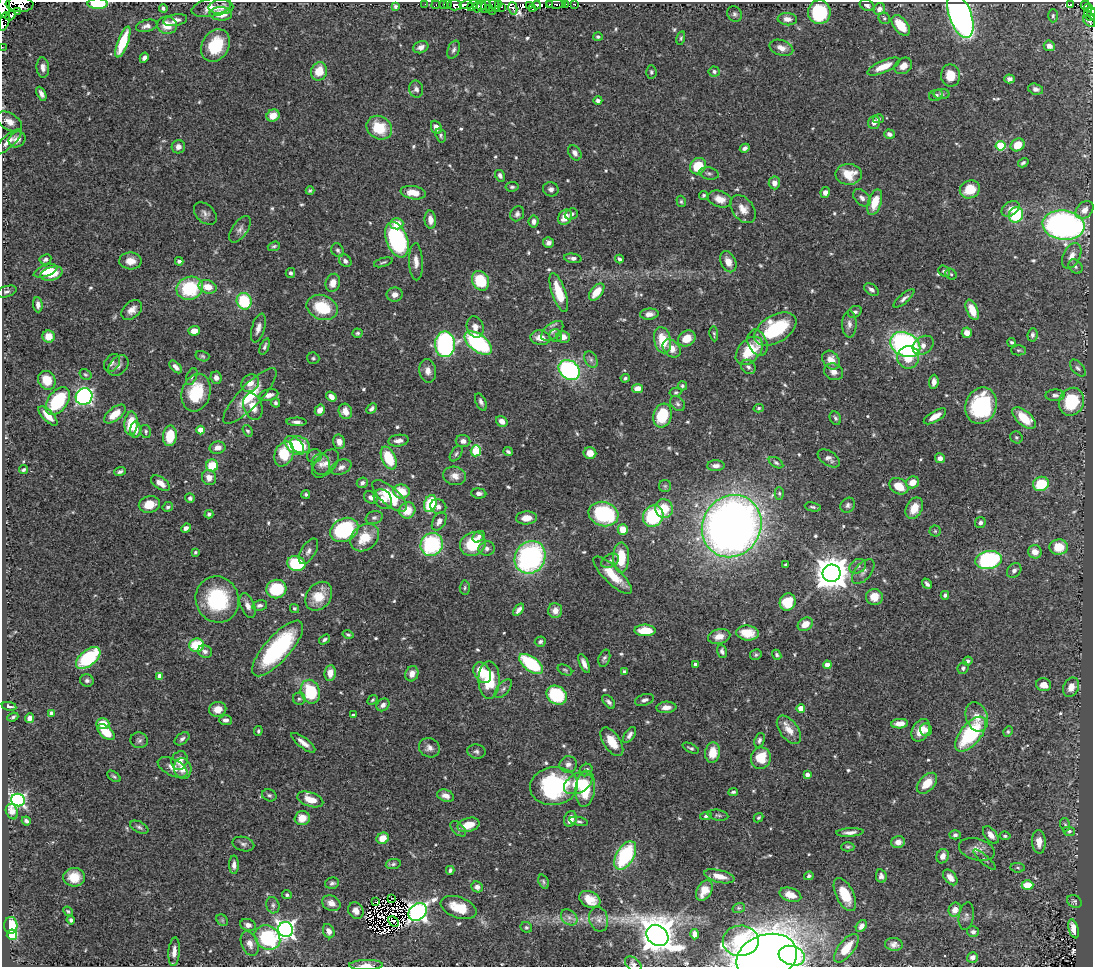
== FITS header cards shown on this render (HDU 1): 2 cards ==
NAXIS1  =                 1091
NAXIS2  =                  965

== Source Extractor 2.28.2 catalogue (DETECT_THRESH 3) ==
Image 1091 x 965 px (HDU 1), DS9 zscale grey, 1 PNG px = 1 image px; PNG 1095 x 969 px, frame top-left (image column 1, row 965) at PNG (2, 2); each listed source drawn as its Kron ellipse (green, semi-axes under 4 px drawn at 4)
Background 0.622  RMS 0.025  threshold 0.0757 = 3 sigma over >= 5 px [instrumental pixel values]
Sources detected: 648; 11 with non-positive FLUX_AUTO (blend fragments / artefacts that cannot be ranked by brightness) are neither listed nor drawn; of the other 637, the 500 brightest by FLUX_AUTO listed and drawn (137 fainter detections omitted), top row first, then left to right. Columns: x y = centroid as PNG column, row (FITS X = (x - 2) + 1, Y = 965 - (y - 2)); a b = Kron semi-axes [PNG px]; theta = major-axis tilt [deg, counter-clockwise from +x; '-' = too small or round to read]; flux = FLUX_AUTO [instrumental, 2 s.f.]
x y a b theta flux
19 4 14 8 -3 190
97 4 10 5 0 66
425 4 2 2 - 5.7
447 4 3 3 - 4.2
498 4 2 2 - 14
549 4 3 3 - 69
556 4 10 3 -2 52
574 4 4 3 - 19
436 5 4 3 - 12
444 5 3 2 - 11
455 5 7 5 -4 140
466 5 6 4 11 190
473 5 6 3 58 57
495 5 7 2 -62 21
530 5 3 2 - 22
537 5 4 3 - 350
565 5 4 3 - 43
867 5 8 5 -25 5.4
1070 5 3 3 - 44
1085 5 4 3 - 200
4 6 12 6 85 460
395 6 4 4 - 3.3
481 6 4 3 - 72
486 6 7 3 69 59
211 7 20 9 12 20
221 7 12 7 1 9.8
478 7 6 3 78 41
502 7 3 2 - 14
163 8 4 3 - 3.8
489 8 4 2 - 21
513 8 6 3 -75 26
1088 8 4 4 - 130
532 9 3 2 - 11
879 9 6 5 - 9.9
17 11 2 2 - 6300
493 11 4 2 - 8.4
819 12 12 11 - 130
1091 12 4 2 - 61
221 14 11 6 -4 34
735 14 8 7 - 4.7
960 15 23 11 -69 810
10 16 5 3 - 190
1053 16 7 4 88 3.4
1089 16 6 3 -47 73
884 18 6 5 - 3.2
787 19 9 6 -4 10
175 20 12 5 11 11
4 21 10 5 71 15
1089 21 7 4 -42 130
167 25 10 8 -8 26
901 25 12 7 -51 43
147 26 11 6 14 8.3
598 37 5 4 - 3.3
681 38 7 4 76 2.6
123 42 16 5 69 75
215 45 17 13 59 67
1049 46 6 5 - 9.2
2 47 2 2 - 3.6
421 47 8 6 22 10
781 48 12 7 -18 14
454 50 9 6 67 5.6
144 58 5 4 - 5.8
884 66 17 6 23 24
903 66 9 7 37 13
43 68 10 6 -85 9.2
319 71 9 8 - 33
714 71 5 5 - 4.3
651 72 6 5 - 3.4
950 76 11 9 -89 27
1010 79 5 4 - 4.8
416 89 8 7 - 6.8
1036 89 8 5 -15 6.4
41 94 7 4 -63 6.6
941 94 8 5 -1 4
936 95 7 5 22 4.8
598 100 4 4 - 5.6
273 116 7 5 34 23
878 119 5 4 - 4
9 121 14 8 -30 13
874 122 7 5 74 9.5
436 127 7 5 -65 12
379 128 13 11 -33 57
889 134 5 4 - 7.4
441 135 7 5 -74 3.7
17 139 9 7 32 12
8 142 18 6 42 13
1018 145 7 6 - 31
1001 146 5 5 - 89
178 147 7 6 - 9.2
745 148 5 4 - 5.7
575 153 8 6 -55 8.1
1023 163 5 3 - 3
698 166 9 7 48 59
709 173 10 6 -12 5.1
849 174 13 10 -2 33
500 176 6 4 -58 5.9
774 183 6 5 - 11
512 187 6 4 7 3.5
551 189 8 7 - 6.4
970 189 10 8 24 35
310 191 4 3 - 2.6
825 192 5 4 - 7.4
413 193 12 6 -9 20
703 195 4 4 - 2.9
862 198 10 7 -47 7.8
720 199 12 8 -18 18
681 201 6 4 -75 2.6
875 202 13 6 72 34
743 209 16 10 -53 18
1010 209 10 6 36 13
1084 210 10 7 46 15
205 213 13 9 -44 8.3
517 214 8 6 58 5.7
571 214 7 5 22 5.9
1016 215 8 7 - 96
565 217 8 6 56 22
430 220 9 5 -85 13
534 221 6 5 - 7.8
397 224 6 5 - 23
1063 225 21 14 -7 610
240 229 15 7 55 9.7
397 240 18 10 -69 240
548 243 5 5 - 7.7
274 246 6 4 19 3.3
338 250 7 6 - 3.8
1072 256 14 8 63 15
573 258 9 4 -9 6.9
45 259 6 5 - 5
619 259 4 3 - 4.4
130 261 11 8 -2 18
179 261 4 4 - 5.4
345 261 7 5 -44 6
383 262 10 3 17 3.3
416 262 18 7 -88 14
728 262 11 7 -65 16
1075 266 8 6 -48 5.1
45 271 12 5 20 24
944 271 6 5 - 4.2
290 273 5 4 - 4.6
52 274 11 6 17 36
951 274 6 5 - 2.7
480 281 10 8 -61 71
333 283 9 7 74 15
208 287 9 6 -15 23
190 288 13 11 19 110
871 289 8 5 -36 5.9
6 292 10 5 18 4.7
597 292 10 5 51 30
559 293 20 7 -71 46
395 295 8 7 - 11
904 298 13 4 40 6.8
244 301 8 7 - 89
38 305 7 5 -85 7.2
322 307 16 12 -23 68
132 310 12 8 41 12
972 310 11 5 -66 27
855 312 7 5 33 5.1
649 314 9 5 5 10
849 324 13 7 -90 9.5
475 327 11 8 -72 10
258 328 15 6 73 11
775 329 23 13 31 120
194 331 6 5 - 14
552 331 13 7 40 9.6
357 333 5 4 - 3.1
967 333 5 5 - 13
714 334 7 3 -84 2.6
1032 335 7 5 83 5.5
556 336 6 6 - 4.2
49 337 6 6 - 24
563 337 7 6 - 14
540 338 10 7 -9 16
687 338 9 7 32 25
663 340 13 8 -78 43
1012 342 4 3 - 2.9
478 343 16 8 -38 220
758 343 13 9 -67 13
445 344 13 10 89 350
905 345 16 11 -27 340
923 345 11 8 37 11
265 346 8 4 67 4.9
672 348 10 7 -46 17
1018 350 7 5 0 2.9
749 351 16 10 48 63
202 356 7 5 -16 3.1
908 357 11 11 - 37
313 358 6 5 - 3.1
591 360 9 6 -64 5
831 360 10 7 -54 18
112 363 9 7 57 5.8
118 366 12 8 46 8.3
176 367 7 4 -46 8.3
748 367 8 6 -40 6
1078 368 10 5 -48 4.8
569 370 11 9 -37 270
428 371 12 8 -81 13
834 372 10 8 -28 11
85 375 6 5 - 2.6
192 377 9 5 66 4.2
216 378 6 5 - 9.1
625 378 4 3 - 3.3
47 380 10 8 -55 31
934 382 7 4 85 8.6
250 383 9 8 - 14
682 386 4 4 - 3.3
637 388 5 4 - 17
676 392 6 4 13 2.7
196 393 19 14 74 75
269 395 9 5 12 11
1055 395 9 6 1 5.7
250 396 37 11 46 55
84 397 8 8 - 450
331 397 5 4 - 12
58 401 16 9 55 120
481 402 9 5 -65 5.2
1071 402 14 12 66 76
275 403 5 4 - 3.5
678 404 8 6 -47 5.5
981 406 18 15 70 160
253 407 14 9 -72 21
759 408 5 4 - 2.8
371 409 6 4 45 4.7
320 410 6 4 60 15
345 411 8 6 -66 17
115 414 13 6 38 27
48 416 12 5 -46 22
662 416 12 9 73 79
935 416 12 5 31 17
835 418 7 5 -61 3.8
1024 418 14 7 -41 50
502 421 6 5 - 13
296 422 10 4 -1 6.4
131 423 12 6 86 48
135 430 8 5 -90 12
201 430 4 4 - 33
146 431 6 5 - 3.6
248 431 6 4 -54 3.5
170 436 10 7 84 48
1016 437 6 5 - 3.2
398 441 10 6 8 9.2
463 441 7 6 - 8.7
339 442 7 6 - 15
294 445 11 7 -45 60
300 445 10 8 -28 46
217 448 8 6 11 13
476 451 5 5 - 90
508 452 4 3 - 3.6
590 453 6 6 - 16
284 454 13 9 67 61
456 454 8 5 55 3.8
314 456 7 6 - 4
389 458 12 7 -66 65
829 458 12 7 -33 8.1
940 458 5 5 - 8.9
325 463 17 9 48 14
776 463 8 4 -32 3.7
321 464 10 9 - 11
212 466 6 6 - 45
716 466 8 5 1 8
341 467 10 7 24 8.3
24 470 4 3 - 3.5
120 472 6 4 20 4.3
455 476 11 9 -11 14
209 478 7 7 - 14
912 482 7 6 - 22
160 483 11 6 -34 15
362 483 5 5 - 6.5
1041 484 8 7 - 73
665 486 6 6 - 3.2
899 486 10 7 -30 32
401 491 8 7 - 37
479 493 7 5 -5 5.2
779 493 6 4 90 2.6
306 494 4 4 - 2.9
389 496 21 9 -41 75
371 497 7 5 -35 6.5
190 498 5 5 - 3.8
383 499 11 8 -52 19
430 504 9 6 70 76
149 505 10 8 12 30
848 505 8 6 45 5.6
168 507 5 4 - 3.7
438 507 8 7 - 7.7
813 507 8 4 -12 3.4
914 508 11 8 64 24
664 509 9 8 - 42
407 510 8 8 - 33
209 514 4 4 - 3.8
603 514 15 12 -15 180
653 516 11 9 53 140
374 518 8 6 19 4.4
526 518 10 6 4 20
439 521 10 6 61 10
980 523 5 5 - 5.4
732 526 32 29 57 1600
186 528 5 4 - 7
344 530 15 11 29 160
623 530 5 5 - 32
935 531 5 5 - 2.7
479 537 7 5 39 6.2
365 538 16 12 37 44
432 544 12 11 - 170
473 544 13 11 29 73
1059 547 9 7 1 33
487 549 8 7 - 7.5
308 551 14 7 58 9.1
195 552 3 3 - 2.6
1035 552 7 6 - 14
530 557 17 15 59 340
621 557 15 8 89 50
989 560 13 9 9 290
610 561 9 6 29 6.4
296 563 9 7 -17 87
786 565 4 3 - 4.5
858 566 8 7 - 6.5
1014 570 8 6 48 6.4
863 572 15 8 50 8.7
831 573 9 8 - 3700
613 575 25 8 -44 41
927 584 6 3 -50 4.4
465 588 7 5 87 2.9
276 589 10 9 - 83
945 595 4 4 - 4.2
319 596 16 12 53 35
874 597 8 8 - 23
217 599 23 21 -69 150
788 602 9 8 - 58
260 605 8 5 11 5.3
248 606 13 7 -68 11
295 608 5 4 - 3.5
519 610 7 4 52 7.9
555 611 7 7 - 13
805 624 8 6 32 20
645 630 10 6 -1 39
747 633 11 7 -6 31
348 635 5 4 - 2.9
719 636 11 7 13 16
324 640 6 3 34 3.8
540 642 6 5 - 4.5
197 645 7 6 - 60
278 648 35 13 48 200
205 651 7 6 - 6.5
722 651 7 5 -72 4.9
756 655 6 5 - 3
777 655 5 4 - 3.1
88 658 14 8 39 120
604 658 9 5 72 4.9
968 661 5 4 - 4.7
584 663 10 4 -66 9
531 664 14 7 -37 140
696 664 4 3 - 7.7
827 665 4 4 - 18
963 668 6 5 - 4
565 670 8 5 -26 3
624 671 4 4 - 3.2
330 673 8 5 83 17
482 673 11 7 -57 37
412 674 8 6 69 13
160 676 4 4 - 17
489 680 18 10 -90 73
87 681 7 6 - 5
1044 685 7 6 - 19
1071 687 10 7 65 18
503 689 11 6 50 6.1
310 692 12 9 -70 85
557 695 11 9 -33 110
299 699 6 6 - 3.8
372 700 5 4 - 2.6
644 700 10 5 18 6.5
609 702 8 4 -49 5.3
383 705 7 5 38 7.6
9 706 7 3 -11 4.8
666 707 10 5 4 12
801 708 4 4 - 35
218 709 9 7 12 17
52 713 4 4 - 17
353 715 3 3 - 2.8
13 717 5 3 - 3
977 717 15 11 -70 18
30 718 5 4 - 9.2
226 720 6 5 - 6.5
103 724 6 5 - 23
900 724 8 4 4 15
789 730 16 9 -53 21
921 730 12 8 63 24
926 730 6 6 - 6.2
258 731 5 4 - 2.8
1008 731 5 4 - 2.6
106 732 10 6 -41 39
971 734 21 10 50 170
630 735 9 5 56 7
182 739 8 5 37 5
139 740 9 7 -14 5.8
759 740 8 5 69 5
612 742 16 8 -56 30
303 743 14 5 -38 13
429 748 11 9 -26 9.6
691 748 9 4 -25 3.2
476 751 9 7 -10 5.4
713 753 10 7 80 28
761 758 11 10 - 43
180 760 9 8 - 16
568 764 9 8 - 8.7
172 767 16 8 -27 15
183 769 10 8 -78 18
586 770 7 6 - 6.8
807 775 4 4 - 9
114 776 7 4 -36 3.2
578 783 15 9 27 32
927 783 12 7 46 28
554 786 24 19 7 230
585 789 18 10 85 61
733 792 5 3 - 3
269 795 7 6 - 3.8
446 796 9 6 -21 11
310 799 13 7 -18 27
18 800 7 6 - 440
12 812 8 6 -67 15
718 815 10 5 -10 4.1
706 816 6 4 8 3.5
302 818 7 7 - 23
759 818 5 4 - 3
570 819 8 6 68 16
26 821 5 3 - 4.4
579 821 9 4 -12 3.7
468 825 11 7 16 30
1065 825 7 5 -73 3
139 827 10 5 -27 4.7
458 829 9 5 -45 4.5
1069 831 6 5 - 3.1
850 832 14 4 3 8.9
955 835 5 4 - 5
991 835 10 6 -51 14
1005 836 5 3 - 2.7
383 838 6 5 - 25
898 842 7 6 - 11
1039 842 12 6 -87 17
243 844 11 7 -15 5.7
848 847 6 4 1 3.1
977 849 18 10 -16 18
625 855 16 9 60 150
943 856 7 6 - 12
985 860 14 4 -41 3.6
393 864 7 5 11 3.7
234 865 9 4 89 7.6
1018 868 7 4 -6 3
450 870 4 3 - 3.7
719 876 15 6 -13 20
809 876 5 4 - 3.8
881 876 7 5 -78 6.3
74 877 10 9 - 30
950 877 9 5 -50 14
543 882 7 5 -68 3.2
332 883 7 5 15 4.2
1027 885 6 4 2 36
477 887 6 5 - 8.1
704 890 11 7 60 28
287 895 5 4 - 3.3
790 895 11 6 -18 20
845 895 18 9 -63 41
392 898 3 2 - 2.8
590 900 11 8 -28 26
1074 901 8 6 -27 3.8
376 902 3 2 - 4.8
331 903 9 7 -24 12
273 905 8 6 -75 4.8
459 907 19 10 -20 44
739 908 6 5 - 2.9
955 910 7 6 - 14
68 911 5 4 - 2.7
356 911 9 7 -54 12
417 912 10 8 39 890
966 916 14 7 80 6.4
569 917 9 7 -40 8.5
599 919 12 9 -77 11
71 920 4 4 - 4.2
222 920 6 5 - 3.2
393 921 6 2 -44 5.8
11 925 8 6 -88 35
248 925 8 6 -16 7.8
861 926 6 4 53 7.5
526 927 6 5 - 3.2
286 929 7 7 - 780
1074 929 10 4 -75 18
329 931 7 5 -66 9.6
973 932 6 5 - 5
695 934 5 4 - 12
12 935 5 5 - 130
657 936 12 9 -38 4000
267 937 13 11 -36 150
741 941 18 15 2 95
250 944 13 8 -68 13
894 944 9 6 -7 7.9
846 948 17 8 51 36
174 952 14 5 85 12
792 956 13 9 -17 200
767 957 31 22 18 3200
972 957 5 5 - 8.3
633 964 9 6 -37 6.1
366 965 17 5 1 13
At the frame edge (FLAGS 8, measured only in part): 10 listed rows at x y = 19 4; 97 4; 4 6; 1091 12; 4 21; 2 47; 9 121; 767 957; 633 964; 366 965
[137 fainter detections neither listed nor drawn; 11 non-positive-flux detections neither listed nor drawn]